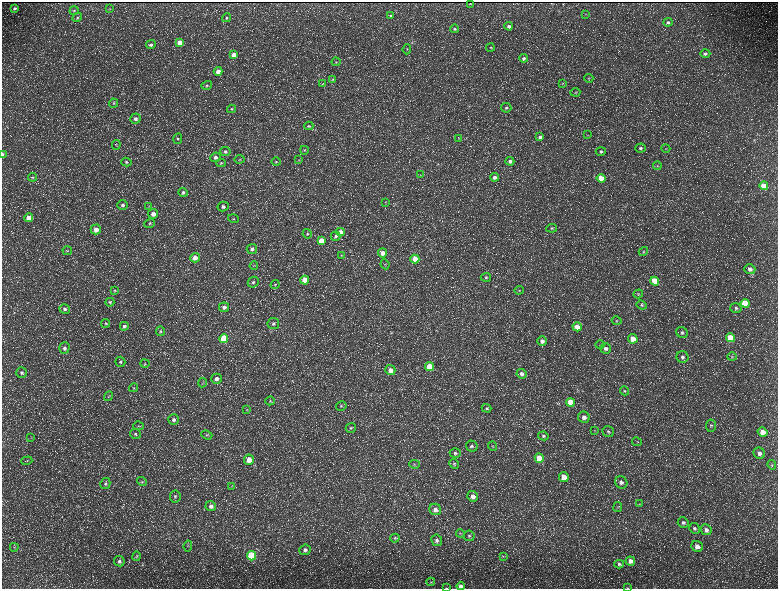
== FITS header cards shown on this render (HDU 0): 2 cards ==
NAXIS1  =                 1552 / length of data axis 1
NAXIS2  =                 1173 / length of data axis 2

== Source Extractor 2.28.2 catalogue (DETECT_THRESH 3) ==
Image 1552 x 1173 px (HDU 0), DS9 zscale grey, zoomed out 1/2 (1 PNG px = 2 x 2 image px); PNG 780 x 591 px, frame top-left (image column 1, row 1173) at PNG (2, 2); each listed source drawn as its Kron ellipse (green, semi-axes under 4 px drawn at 4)
Background 231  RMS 11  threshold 32.5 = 3 sigma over >= 5 px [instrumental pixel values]
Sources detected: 217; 36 cannot appear on this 1/2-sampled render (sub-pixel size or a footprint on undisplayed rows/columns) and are neither listed nor drawn; the other 181 listed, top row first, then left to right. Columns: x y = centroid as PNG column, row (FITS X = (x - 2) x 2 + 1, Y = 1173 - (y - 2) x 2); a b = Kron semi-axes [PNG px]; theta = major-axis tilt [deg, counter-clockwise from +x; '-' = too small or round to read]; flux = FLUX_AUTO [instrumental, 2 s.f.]
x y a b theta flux
470 4 2 2 - 990
15 8 4 3 - 4000
110 9 4 3 - 1800
74 10 4 4 - 2700
586 14 4 2 - 1100
391 16 4 3 - 2800
77 17 5 4 - 3200
226 18 4 4 - 3300
668 22 4 4 - 3900
509 26 4 3 - 6000
454 29 4 3 - 2900
180 42 4 4 - 23000
151 45 5 4 - 5400
490 47 4 3 - 2000
407 49 5 3 - 1900
705 54 5 4 - 5300
234 55 4 4 - 22000
524 58 4 4 - 4700
336 62 4 3 - 2100
218 71 4 4 - 15000
589 78 5 3 - 2000
333 79 3 3 - 1800
323 84 4 1 - 850
562 84 4 3 - 1900
207 85 5 4 - 3800
575 92 5 3 - 2100
113 103 4 4 - 3000
506 108 5 5 - 4100
232 109 4 4 - 3000
135 119 5 5 - 7100
309 126 4 3 - 2400
588 135 3 2 - 930
540 137 4 4 - 11000
178 139 5 4 - 3800
459 139 3 2 - 1200
116 145 5 2 - 1600
640 148 5 4 - 4800
666 149 4 3 - 1700
304 150 4 3 - 2400
601 151 5 4 - 3800
225 152 5 4 - 4900
2 154 4 2 - 5000
215 157 5 4 - 6300
240 159 5 3 - 2100
299 160 4 3 - 1800
510 161 4 4 - 5800
126 162 5 4 - 3800
276 162 5 4 - 2600
221 163 5 4 - 3200
657 166 4 3 - 2100
420 175 3 2 - 1100
33 177 5 4 - 3000
495 177 4 4 - 8000
601 178 4 4 - 32000
764 186 4 4 - 36000
183 192 4 4 - 5200
385 202 4 2 - 1100
123 205 5 5 - 5600
149 206 4 3 - 2100
223 207 5 5 - 7000
153 214 5 4 - 13000
29 218 4 4 - 20000
233 219 5 2 - 1800
150 223 5 4 - 2900
552 228 5 4 - 3600
96 229 5 5 - 19000
340 232 4 4 - 19000
307 234 4 4 - 3300
336 236 5 4 - 4700
321 240 4 4 - 30000
252 249 5 5 - 7000
67 251 4 3 - 2200
643 252 5 4 - 3000
383 253 4 4 - 16000
341 255 4 3 - 1900
195 258 5 4 - 15000
415 259 4 4 - 28000
385 264 5 4 - 2600
254 266 4 3 - 1700
750 269 6 5 - 9000
486 277 5 4 - 3600
305 280 4 4 - 40000
655 281 4 4 - 64000
253 282 6 5 - 5000
275 284 4 4 - 2700
519 290 4 4 - 2400
115 291 4 3 - 2000
638 294 5 4 - 3000
110 302 4 3 - 2400
745 303 4 4 - 88000
642 305 5 4 - 2900
224 307 5 5 - 7600
736 308 5 5 - 4500
65 309 5 5 - 4900
617 321 5 4 - 2900
105 323 4 4 - 2700
273 324 5 5 - 5600
124 326 4 4 - 4900
577 327 4 4 - 22000
160 331 5 4 - 3200
682 332 6 5 - 4900
224 338 4 4 - 90000
731 338 4 4 - 73000
633 339 5 4 - 32000
542 341 4 4 - 9800
600 345 4 2 - 1400
64 348 6 5 - 6800
606 348 5 5 - 7600
682 357 6 5 - 6600
732 357 4 4 - 2400
120 362 5 5 - 4200
145 363 4 3 - 2300
430 367 4 4 - 62000
390 370 5 5 - 16000
21 372 5 5 - 5200
522 374 5 5 - 7700
216 379 5 5 - 8900
202 383 4 3 - 2000
133 388 4 3 - 2400
624 391 5 4 - 3100
109 396 5 3 - 2100
270 401 5 3 - 2600
570 402 4 4 - 51000
341 406 5 4 - 3700
486 408 5 4 - 3100
247 410 4 3 - 1700
584 417 6 5 - 11000
174 420 5 5 - 6300
138 426 5 2 - 1500
711 426 6 5 - 3900
351 428 5 5 - 3700
594 430 3 3 - 1400
608 432 6 5 - 4500
763 432 5 4 - 22000
135 434 5 5 - 4100
207 435 6 4 -22 3000
543 436 5 4 - 3900
31 437 4 2 - 1400
637 442 5 3 - 2400
472 446 6 5 - 5000
493 446 4 3 - 1800
455 453 5 5 - 5000
759 453 6 5 - 9400
539 458 5 4 - 51000
249 460 5 5 - 23000
27 461 5 3 - 2200
414 464 5 4 - 3200
454 464 5 4 - 3500
772 465 5 4 - 2500
564 477 5 4 - 32000
142 482 5 4 - 3400
621 482 6 6 - 8200
105 484 6 5 - 4300
231 486 4 3 - 1900
175 496 6 5 - 4800
473 496 5 5 - 13000
639 504 4 3 - 1700
211 506 5 5 - 7700
618 507 5 3 - 2000
435 509 6 5 - 10000
683 523 5 5 - 5400
694 528 5 5 - 5200
706 530 6 5 - 7700
460 533 4 4 - 2500
469 536 5 5 - 4600
395 538 4 4 - 2600
437 540 6 5 - 5800
188 546 5 4 - 2900
697 546 6 5 - 11000
14 547 4 3 - 2400
305 550 6 5 - 7100
137 556 5 4 - 2500
251 556 4 4 - 160000
503 556 4 2 - 1700
119 561 5 5 - 5400
630 561 5 4 - 12000
619 564 5 4 - 4100
431 582 4 3 - 1700
461 586 4 3 - 6800
446 588 4 1 - 1000
628 588 3 2 - 770
At the frame edge (FLAGS 8, measured only in part): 4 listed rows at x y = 2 154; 461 586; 446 588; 628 588
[36 sub-pixel or undisplayed-footprint detections neither listed nor drawn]